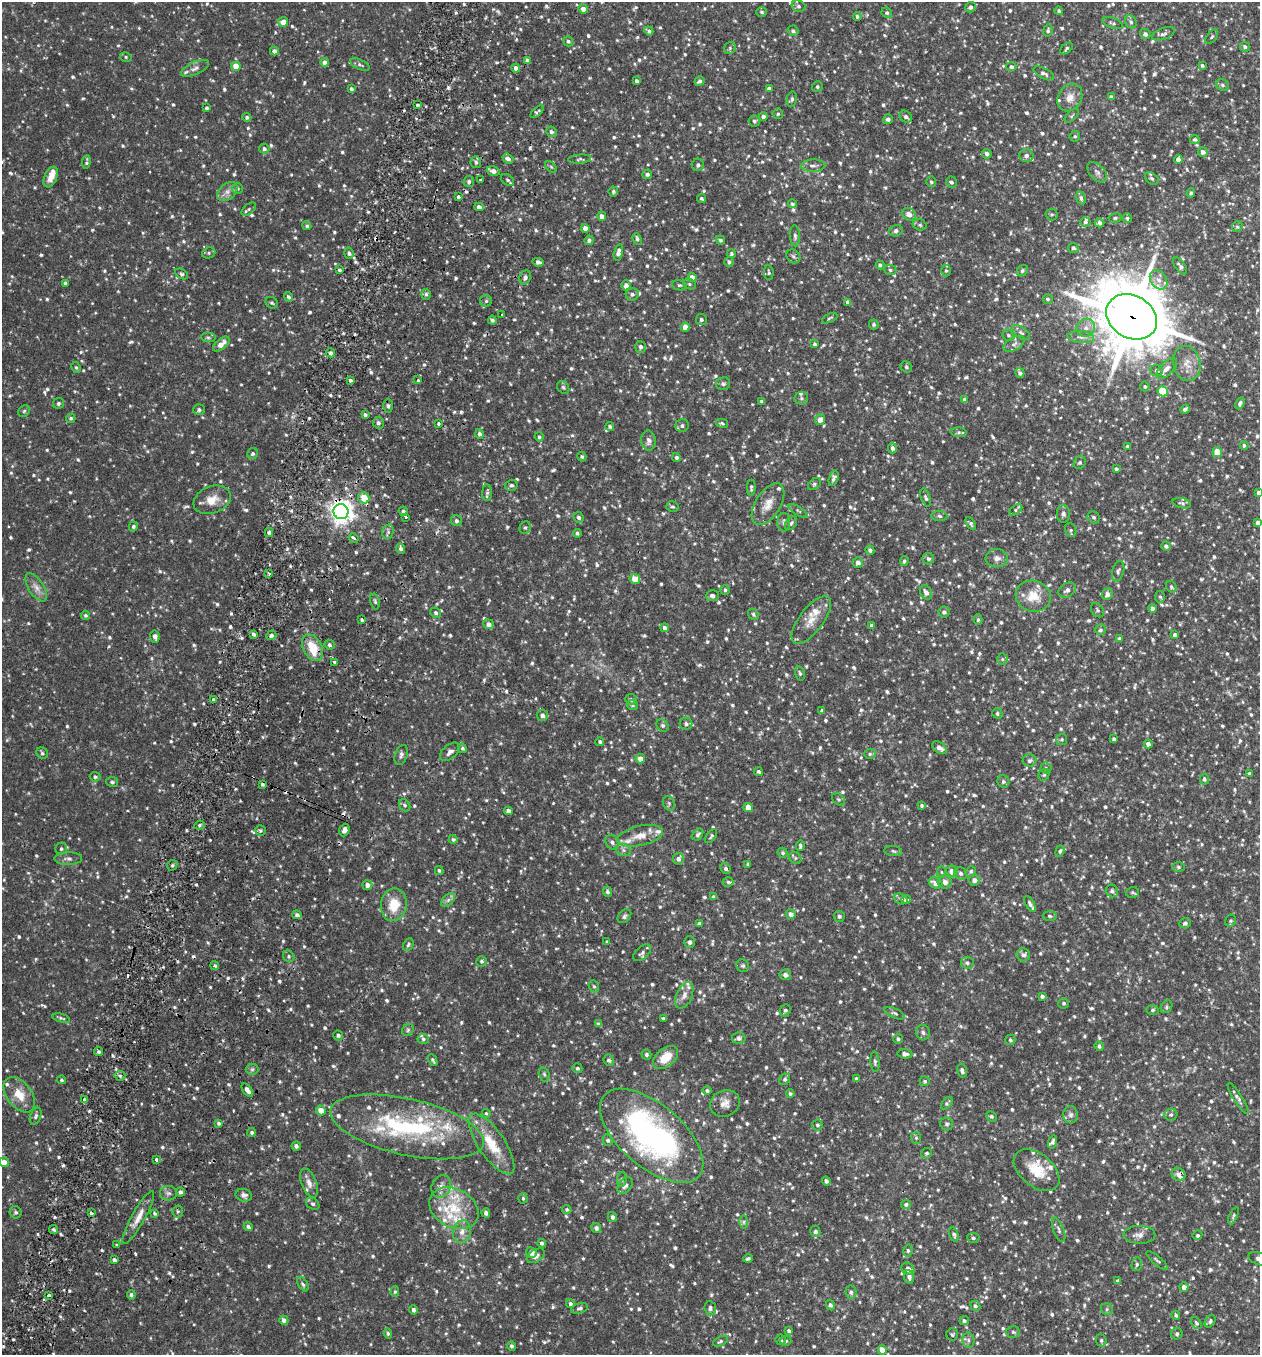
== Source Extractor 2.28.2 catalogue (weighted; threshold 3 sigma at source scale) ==
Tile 7 of 4 x 4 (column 3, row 2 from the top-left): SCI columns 2706-3963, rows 2735-4087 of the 5540 x 5467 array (HDU 1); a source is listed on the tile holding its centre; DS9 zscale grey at full resolution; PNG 1262 x 1357 px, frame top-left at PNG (2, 2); each listed source drawn as its Kron ellipse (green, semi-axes under 4 px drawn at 4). Shown black and unused: <1% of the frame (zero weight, under 2 of 3 exposures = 3% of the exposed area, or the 3 px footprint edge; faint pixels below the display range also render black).
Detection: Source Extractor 2.28.2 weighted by HDU 2 'WHT'; one run over the whole footprint, this tile lists its part. Background 0.0817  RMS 0.0089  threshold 0.04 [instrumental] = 3 sigma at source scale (4.5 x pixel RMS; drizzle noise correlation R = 1.50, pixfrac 1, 0.05/0.05 arcsec/px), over >= 5 px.
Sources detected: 1606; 2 too faint to see at this stretch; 1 inside a brighter object's white glare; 14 cosmic-ray / hot-pixel residue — neither listed nor drawn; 51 inside a brighter listed object's ellipse — not listed separately; of the other 1538, all 500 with FLUX_AUTO >= 1.51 (the completeness limit of this list) listed and drawn (1038 fainter detections not listed), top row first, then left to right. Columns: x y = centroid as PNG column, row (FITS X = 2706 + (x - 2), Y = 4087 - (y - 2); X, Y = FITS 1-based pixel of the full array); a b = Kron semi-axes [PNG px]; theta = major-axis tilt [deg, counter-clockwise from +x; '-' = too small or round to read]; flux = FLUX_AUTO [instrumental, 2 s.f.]
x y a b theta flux
798 6 7 5 -15 2.2
970 7 5 5 - 2.3
583 9 5 4 - 6.2
1059 11 4 4 - 1.7
761 12 5 4 - 1.7
887 13 5 5 - 1.8
857 16 4 4 - 1.8
283 22 5 5 - 8.9
1131 22 7 5 -63 2.4
1113 23 10 5 -20 2
1048 30 6 4 78 1.8
649 31 5 3 - 2
793 31 5 5 - 2.3
1145 34 5 5 - 2.7
1163 34 12 5 20 3.5
1212 37 8 5 53 1.6
568 41 5 4 - 1.9
1245 47 5 5 - 2.5
730 48 6 5 - 1.8
1067 48 7 4 41 1.6
274 51 4 4 - 3.7
126 57 6 4 -16 1.5
527 60 4 4 - 3.5
325 62 4 4 - 4.1
360 65 10 5 -24 2.1
1202 65 4 4 - 1.6
236 66 5 4 - 14
1011 67 5 4 - 2.4
195 68 15 6 24 3.8
516 68 4 4 - 4.1
1044 73 11 5 -28 2.9
637 81 4 3 - 2.1
700 81 5 4 - 2.4
1222 85 7 5 -36 1.9
817 87 6 5 - 1.7
769 88 4 3 - 2.6
351 89 4 3 - 1.9
1111 97 4 4 - 2.2
1070 98 14 11 58 8.5
792 99 7 5 77 1.9
417 105 3 3 - 1.6
207 108 4 4 - 1.8
537 112 8 3 44 1.5
778 114 5 5 - 1.5
763 116 4 4 - 2.2
1072 116 9 4 45 1.6
247 117 4 4 - 2.3
906 117 7 5 -35 2.8
888 119 5 4 - 2.3
754 121 6 5 - 1.9
551 132 5 5 - 2.2
1075 136 5 5 - 1.6
1195 139 5 4 - 1.8
264 149 5 5 - 2.5
1203 152 5 5 - 3.7
987 154 5 4 - 3
1026 155 7 6 - 2.9
508 159 6 4 -38 3.9
580 159 11 4 5 1.8
1178 159 4 4 - 3.7
86 162 7 3 81 1.7
476 162 6 5 - 2.2
698 165 6 6 - 2.3
813 166 12 6 2 3.6
551 167 7 4 -45 1.5
493 171 6 4 -17 5.3
1097 172 12 7 -46 3.6
647 174 5 4 - 2.2
51 177 11 6 66 9.2
1152 178 7 5 -38 2.1
481 180 3 2 - 1.5
507 180 7 5 -34 2
469 182 5 5 - 2.1
931 182 5 5 - 1.8
951 182 5 5 - 2.5
238 188 5 5 - 1.7
613 191 5 4 - 1.5
227 192 11 8 39 5.4
1191 193 5 4 - 1.9
458 197 3 3 - 5.7
1081 198 7 4 -75 2.1
702 199 5 3 - 1.6
792 204 5 4 - 1.5
479 207 5 4 - 3.8
249 209 8 5 41 2
909 214 7 6 - 6.1
1052 214 6 6 - 1.6
602 216 5 4 - 3.9
1115 218 6 4 10 1.6
1127 218 5 4 - 1.6
1085 222 5 4 - 1.8
1100 223 5 4 - 2.7
920 225 7 5 -15 1.8
307 226 4 4 - 1.8
1237 227 6 5 - 1.6
585 228 4 4 - 5.4
896 231 7 5 18 2.4
795 236 10 5 -86 2.3
637 239 6 3 -66 1.9
589 240 4 4 - 3
720 240 5 4 - 1.9
1073 248 5 5 - 1.7
618 252 8 4 75 5.4
209 253 7 5 22 1.7
349 253 6 4 -73 2.3
731 253 4 4 - 1.7
793 256 7 6 - 2.3
538 262 5 3 - 2.9
729 262 5 4 - 2
880 265 4 4 - 1.8
1180 266 10 5 -54 2.9
339 270 3 3 - 1.6
890 270 6 5 - 1.7
946 271 6 5 - 1.6
1022 271 6 5 - 1.9
769 272 7 5 -81 1.6
182 274 7 5 -29 1.8
525 277 7 5 68 2.9
692 277 5 4 - 6.7
1159 280 10 7 -54 5.8
65 283 3 3 - 2.2
689 284 6 5 - 1.6
626 285 5 4 - 3.4
679 285 7 5 -12 1.5
426 294 5 4 - 1.9
632 294 6 6 - 2.2
289 297 5 4 - 1.9
1048 299 5 5 - 1.7
486 301 6 6 - 1.8
848 302 4 4 - 3
272 303 6 5 - 1.6
502 315 3 2 - 1.6
1132 317 27 21 -31 7000
830 318 8 4 27 1.6
701 319 5 5 - 2.3
492 320 4 4 - 2.2
874 324 5 5 - 1.8
685 327 4 4 - 7.6
1086 328 9 8 - 5.5
1021 333 10 5 -37 2.5
1008 335 6 5 - 1.9
208 337 7 5 -5 1.9
1081 337 13 6 -5 4.6
221 344 10 5 38 7.1
815 344 4 4 - 1.8
1014 344 11 6 30 3.5
640 347 6 5 - 2.3
330 353 4 4 - 2.5
1187 363 18 13 -77 11
76 367 6 4 -62 1.6
906 367 6 5 - 1.9
1167 368 13 6 45 5.2
1157 370 6 6 - 3
1020 373 5 4 - 2.2
350 380 3 3 - 2
418 380 3 3 - 4.3
723 384 7 6 - 2.1
1145 386 5 4 - 1.6
563 387 7 5 -55 1.7
1163 391 5 5 - 28
801 398 7 6 - 2.2
965 400 4 4 - 4.2
762 401 4 4 - 2.1
58 403 6 5 - 2
1240 403 6 4 63 2.4
388 406 7 5 -89 2
1185 409 5 4 - 2.7
199 410 6 5 - 2.1
24 411 6 5 - 1.6
365 415 4 4 - 1.8
71 418 4 4 - 1.8
820 420 5 5 - 6.8
378 423 6 5 - 2.6
722 423 6 4 -12 1.7
439 424 3 3 - 4.4
610 426 4 4 - 1.9
682 426 6 6 - 2.6
959 432 8 4 -4 2.1
479 434 5 4 - 2.3
539 437 4 4 - 1.7
649 440 10 7 -84 3.7
1244 445 4 4 - 1.7
1128 446 4 3 - 1.6
892 448 5 4 - 2.6
1217 452 5 4 - 19
253 454 6 5 - 2.2
582 457 5 4 - 1.9
676 458 4 4 - 2.1
1080 463 7 5 54 1.7
1116 469 4 3 - 1.9
834 478 8 4 75 2.8
814 484 7 5 43 1.9
511 485 6 5 - 2.2
751 488 8 4 86 1.9
1259 492 4 3 - 2.4
487 493 8 5 89 2.1
364 498 6 5 - 18
926 498 9 4 -71 2.3
212 500 19 13 21 12
1182 503 9 5 -14 2.1
768 504 23 12 58 12
672 507 6 5 - 1.5
1016 510 7 4 34 1.6
403 511 5 4 - 1.9
798 511 11 4 -32 1.8
341 512 8 7 - 720
1063 514 9 6 -87 2.7
939 516 8 5 -4 2
406 517 3 3 - 3.4
579 517 6 5 - 2.8
1094 517 6 5 - 2.1
456 521 6 5 - 2.4
784 522 9 6 89 2.6
791 523 8 5 53 2
1258 523 4 4 - 3.4
971 524 7 4 -58 1.7
133 526 5 4 - 1.9
525 528 6 5 - 1.8
1071 530 7 5 -70 1.7
269 532 4 4 - 1.9
388 532 7 5 71 2.5
577 533 4 3 - 1.7
354 538 5 3 - 3.3
1166 546 4 4 - 2.5
400 549 5 4 - 2.4
870 550 4 4 - 2.6
997 558 11 9 -2 4.7
928 559 6 5 - 2.5
904 561 5 4 - 1.8
858 563 5 5 - 3.8
1118 571 10 6 75 2.5
269 573 4 3 - 1.6
635 579 5 5 - 9.8
36 587 16 7 -58 6.6
1171 587 6 5 - 1.6
725 590 4 4 - 1.7
1067 590 9 6 33 3.9
926 592 7 5 -63 4.6
1107 594 6 5 - 4.6
713 596 6 5 - 3
1033 596 18 15 -17 18
1160 597 5 5 - 1.6
375 601 8 4 -76 1.8
1152 608 4 4 - 4.4
1097 610 8 5 -53 1.9
944 612 5 5 - 2.8
435 613 5 5 - 1.9
753 614 6 5 - 1.7
85 615 5 4 - 1.7
362 620 3 3 - 3.6
811 620 28 12 53 15
978 620 5 4 - 1.6
488 624 5 4 - 4.3
871 626 4 3 - 2.1
665 628 4 4 - 2.5
1100 630 5 5 - 2.1
253 634 4 3 - 2.3
271 635 5 4 - 2.8
1175 635 4 4 - 3.1
155 636 6 4 -81 3.4
1119 638 4 4 - 1.8
329 645 5 4 - 2.2
312 648 14 9 -61 19
1002 659 5 5 - 1.8
335 662 4 3 - 2.7
800 673 7 5 -78 1.8
214 699 3 3 - 16
631 699 6 5 - 2
632 705 5 5 - 1.7
822 710 4 4 - 1.7
997 713 5 4 - 1.7
542 715 6 5 - 3.5
686 724 6 6 - 2.8
663 725 7 5 -45 2
1062 739 5 5 - 1.5
1114 739 3 3 - 1.6
600 742 4 3 - 1.7
1148 744 4 4 - 4.1
462 748 5 4 - 1.6
939 748 8 5 -35 4.7
450 752 11 7 42 3.7
42 753 6 5 - 1.8
870 754 6 5 - 1.9
401 755 10 6 70 2.8
640 759 5 4 - 4.9
1029 761 7 6 - 3.1
1046 768 5 5 - 1.6
758 772 4 3 - 1.9
1249 773 4 4 - 1.6
1044 775 6 5 - 1.6
95 777 5 5 - 2
1204 779 5 4 - 2.1
112 782 6 5 - 1.7
1003 782 6 6 - 2.4
262 784 3 3 - 1.7
839 799 7 5 -40 1.6
669 803 7 5 -70 1.9
405 805 6 5 - 1.8
922 806 3 3 - 1.5
748 808 4 4 - 10
508 811 4 4 - 4.1
199 825 5 4 - 1.9
261 830 5 5 - 1.6
344 830 6 5 - 3
698 835 7 4 56 2.4
640 836 23 10 12 13
711 836 8 4 55 1.5
453 839 4 4 - 1.5
612 842 7 6 - 3.2
800 846 5 3 - 1.9
61 849 6 5 - 1.9
623 850 7 6 - 2.9
893 851 9 5 -8 1.9
1060 851 6 4 72 1.7
783 853 5 4 - 1.6
795 858 6 5 - 1.6
68 859 14 6 1 3.7
678 859 5 5 - 3.3
748 864 4 4 - 1.9
172 865 5 4 - 1.8
1178 867 6 5 - 1.7
726 868 6 5 - 2
439 871 4 4 - 1.5
952 871 6 5 - 6.7
971 871 5 5 - 1.8
941 872 6 4 -88 1.5
961 873 6 6 - 2.7
974 880 5 5 - 4.4
728 882 5 4 - 1.6
945 882 7 7 - 5.7
935 883 7 5 -22 6.9
367 885 5 5 - 3.6
1112 891 6 6 - 2.5
607 892 5 4 - 2
1133 892 6 5 - 1.5
713 897 3 3 - 2
901 899 7 5 -21 2.1
906 899 4 4 - 3.2
448 900 8 5 46 2.8
1030 904 8 4 -61 2.3
394 905 16 13 81 21
791 914 5 5 - 4.1
297 915 5 4 - 3
624 916 8 5 45 2.2
839 916 5 5 - 2.5
1050 916 7 4 -4 1.7
1231 921 6 5 - 1.6
699 923 4 4 - 1.8
1185 923 5 5 - 2.3
607 942 4 4 - 1.6
690 942 6 5 - 2
408 945 7 5 61 1.6
642 953 10 6 40 3
1023 955 7 6 - 3.1
289 956 6 5 - 1.8
482 961 5 5 - 1.8
967 963 6 6 - 2.4
215 966 4 4 - 1.6
743 966 7 6 - 1.7
785 975 6 5 - 3.4
594 986 6 5 - 1.6
684 995 14 8 67 5.7
1042 996 4 3 - 2.2
1064 1003 5 5 - 1.8
1166 1007 7 5 57 1.7
785 1010 6 5 - 2.1
1153 1010 6 5 - 1.6
895 1013 11 4 -24 2.1
61 1018 9 4 -14 1.8
663 1018 4 3 - 1.5
598 1024 4 4 - 1.9
408 1030 6 5 - 1.7
923 1032 8 6 -74 2.3
338 1035 5 4 - 1.9
739 1038 7 5 9 2.8
423 1039 5 5 - 1.9
898 1039 5 4 - 1.8
1010 1040 5 5 - 2
1099 1046 5 4 - 1.9
98 1052 4 4 - 1.9
905 1054 7 4 -7 2.8
646 1055 5 5 - 1.8
665 1058 14 9 39 17
433 1060 6 3 -62 1.6
609 1060 6 5 - 2.3
875 1062 10 4 -85 2.3
577 1068 5 4 - 1.7
252 1069 6 6 - 2
962 1071 7 4 -76 2.8
544 1074 7 5 -73 1.8
120 1076 5 5 - 1.6
785 1079 6 5 - 2
857 1079 4 3 - 2.5
61 1080 5 4 - 1.5
925 1081 5 5 - 1.6
247 1090 7 4 -54 4.2
707 1091 4 4 - 1.8
790 1094 4 4 - 1.7
19 1095 20 12 -53 16
1238 1098 18 4 -58 3.7
85 1099 3 3 - 5
725 1103 15 13 28 7.9
947 1103 7 4 50 1.9
321 1110 5 4 - 8.6
486 1113 4 4 - 2.2
1071 1115 8 7 - 3.3
1171 1115 6 6 - 2.1
36 1116 9 5 69 2.3
991 1116 5 5 - 1.7
219 1123 4 4 - 2
947 1124 6 6 - 1.8
817 1125 5 5 - 1.6
407 1127 78 28 -13 120
252 1132 4 4 - 2
652 1136 62 31 -40 260
916 1138 6 5 - 1.6
608 1140 6 5 - 2.5
1052 1142 7 4 76 2.3
492 1144 35 13 -56 28
296 1146 4 4 - 3.1
927 1153 5 5 - 1.6
156 1160 3 3 - 17
4 1162 5 5 - 5.9
1037 1170 26 16 -39 23
1178 1174 7 6 - 4
622 1179 7 5 86 1.8
826 1181 4 3 - 2.7
309 1183 15 7 -69 5.9
441 1186 11 9 64 6.3
625 1186 9 6 53 3.5
180 1192 4 4 - 2.4
168 1193 8 7 - 3.1
244 1195 8 6 -11 3.7
523 1198 5 4 - 1.5
313 1204 7 5 -35 2
906 1204 5 4 - 2.3
454 1208 26 19 -28 32
567 1210 5 4 - 1.5
178 1211 6 5 - 1.8
16 1212 6 6 - 2
91 1213 3 3 - 3.7
155 1213 4 3 - 1.6
486 1213 4 4 - 3.1
1233 1216 9 4 65 1.6
138 1217 30 6 61 9.6
612 1217 5 4 - 2.5
744 1222 6 4 90 1.7
248 1227 4 4 - 2
596 1228 5 5 - 2.8
53 1229 4 4 - 1.7
1059 1230 13 5 -70 2.8
462 1232 11 8 79 6.8
815 1232 5 5 - 2.6
954 1235 7 4 -74 2.1
1139 1235 16 9 -1 5.6
1197 1235 5 4 - 1.8
973 1238 6 5 - 2.1
542 1243 4 4 - 2.4
117 1245 3 3 - 1.6
908 1250 6 5 - 1.6
531 1253 5 5 - 5.3
536 1256 10 6 32 3.8
748 1259 5 4 - 1.8
1259 1259 11 6 -19 3.7
114 1260 4 3 - 2.3
1157 1261 13 3 -39 1.8
1137 1264 7 5 77 1.8
908 1269 7 5 -39 5.5
909 1277 7 5 -81 2.6
1118 1281 4 4 - 2.5
303 1284 8 4 -58 1.9
1184 1287 4 4 - 4.4
395 1291 5 4 - 1.6
851 1292 7 5 -80 2.2
131 1295 5 4 - 1.8
49 1296 3 3 - 7.6
570 1304 4 4 - 1.9
830 1305 5 4 - 1.8
975 1306 5 5 - 2
579 1308 9 5 16 2.3
710 1308 7 6 - 2.4
1107 1309 6 5 - 1.7
413 1310 5 4 - 2.3
1176 1315 4 3 - 1.5
284 1320 5 4 - 2.7
964 1321 5 4 - 1.8
1210 1321 7 5 56 2.2
1196 1323 6 4 -60 1.8
789 1331 4 4 - 1.9
1013 1332 7 5 -4 1.9
388 1334 5 4 - 1.6
952 1334 6 6 - 1.5
1177 1334 6 5 - 2
781 1340 5 5 - 1.9
968 1340 8 6 -78 2.4
1101 1340 6 5 - 2.1
720 1341 8 4 25 2
786 1341 5 5 - 1.5
512 1346 4 4 - 1.9
882 1350 4 4 - 8.1
Overlapping masked pixels (flux is a lower limit): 4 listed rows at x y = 1132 317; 364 498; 341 512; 244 1195
Isophote crosses this tile's border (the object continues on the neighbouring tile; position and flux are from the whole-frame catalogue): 4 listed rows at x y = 1259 492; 1258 523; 4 1162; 1259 1259